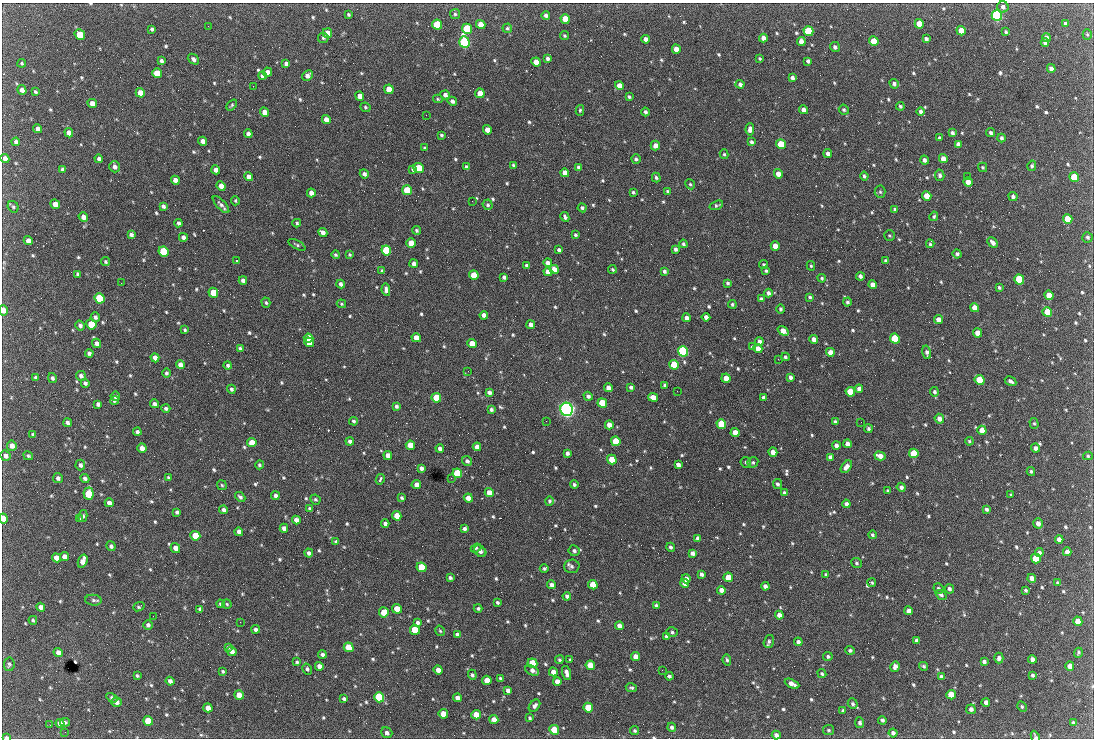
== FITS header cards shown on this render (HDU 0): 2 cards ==
NAXIS1  =                 1092 /fastest changing axis
NAXIS2  =                  736 /next to fastest changing axis

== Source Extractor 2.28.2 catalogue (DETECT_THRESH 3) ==
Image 1092 x 736 px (HDU 0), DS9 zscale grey, 1 PNG px = 1 image px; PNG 1096 x 740 px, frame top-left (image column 1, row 736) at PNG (2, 3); each listed source drawn as its Kron ellipse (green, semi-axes under 4 px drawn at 4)
Background 2270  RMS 44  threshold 131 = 3 sigma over >= 5 px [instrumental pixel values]
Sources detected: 794; of the 794, the 500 brightest by FLUX_AUTO listed and drawn (294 fainter detections omitted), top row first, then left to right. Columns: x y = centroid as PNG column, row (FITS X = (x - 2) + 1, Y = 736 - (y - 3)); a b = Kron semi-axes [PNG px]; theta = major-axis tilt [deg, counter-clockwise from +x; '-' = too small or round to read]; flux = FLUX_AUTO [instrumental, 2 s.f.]
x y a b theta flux
1003 7 6 5 - 9.7e+03
348 14 4 3 - 4.7e+03
455 14 5 5 - 5.6e+03
546 15 4 4 - 9.0e+03
997 15 5 5 - 6.5e+05
565 19 5 4 - 5.2e+04
1065 23 4 4 - 5.8e+03
481 24 5 4 - 3.4e+04
919 24 5 4 - 5.0e+04
437 25 5 5 - 1.4e+05
208 26 2 2 - 4.7e+03
507 28 5 4 - 4.7e+03
152 29 4 3 - 5.9e+03
467 29 5 5 - 2.4e+05
808 31 5 4 - 1.8e+05
961 31 5 4 - 5.1e+04
1006 32 3 3 - 4.7e+03
327 33 5 4 - 4.1e+04
80 34 6 5 - 7.2e+04
1087 34 5 4 - 4.4e+03
565 36 4 4 - 4.6e+03
1046 37 4 3 - 1.1e+04
323 38 5 5 - 5.3e+03
763 38 4 4 - 1.8e+04
646 39 4 4 - 1.4e+04
926 39 4 3 - 8.8e+03
801 41 5 4 - 2.3e+04
874 41 5 4 - 8.0e+04
464 42 6 5 - 5.0e+05
1045 43 4 4 - 8.5e+03
835 47 5 4 - 9.1e+03
676 49 4 4 - 2.8e+04
760 58 3 3 - 4.2e+03
193 59 6 4 -38 1.0e+04
548 59 4 3 - 8.1e+03
161 61 4 3 - 6.9e+03
808 61 4 4 - 8.8e+03
536 62 5 4 - 3.7e+04
22 63 4 4 - 4.6e+03
286 64 4 4 - 9.6e+03
1051 68 4 4 - 1.1e+04
268 72 4 4 - 1.7e+04
157 73 5 4 - 5.4e+04
308 75 6 5 - 1.3e+04
262 76 4 4 - 1.2e+04
792 78 4 3 - 8.3e+03
740 84 4 4 - 8.8e+03
894 84 5 4 - 8.0e+03
253 86 2 2 - 1.9e+04
619 86 4 4 - 2.6e+04
389 89 5 4 - 4.5e+04
22 90 5 4 - 1.4e+04
35 92 4 3 - 4.9e+03
140 93 5 4 - 3.5e+04
480 93 4 4 - 3.0e+04
445 95 4 4 - 1.0e+04
360 96 4 4 - 2.4e+04
629 97 4 3 - 5.7e+03
438 99 5 4 - 4.1e+03
452 101 5 4 - 1.0e+04
92 103 5 4 - 1.9e+04
232 105 6 4 51 4.7e+03
900 106 4 3 - 5.4e+03
365 107 5 4 - 4.5e+03
580 110 5 4 - 4.2e+03
803 110 4 4 - 1.4e+04
844 110 5 4 - 5.8e+03
920 111 4 4 - 7.6e+03
265 112 5 4 - 2.4e+04
646 112 4 3 - 6.9e+03
426 115 2 2 - 6.4e+03
326 119 4 4 - 2.0e+04
38 129 4 4 - 1.4e+04
750 129 6 4 86 1.4e+04
487 130 5 4 - 2.5e+04
69 133 5 4 - 1.5e+04
952 133 4 3 - 8.2e+03
991 133 5 4 - 6.3e+03
248 134 4 4 - 1.1e+04
441 135 3 3 - 5.3e+03
939 138 4 3 - 6.0e+03
1002 138 4 4 - 7.1e+03
203 141 5 4 - 1.9e+04
16 142 4 4 - 1.0e+04
751 142 4 3 - 6.6e+03
781 144 5 4 - 1.3e+05
958 144 4 4 - 1.2e+04
655 145 5 4 - 1.7e+04
425 148 4 3 - 4.7e+03
724 154 5 4 - 4.7e+03
828 154 4 4 - 1.2e+04
943 158 4 4 - 2.1e+04
5 159 5 4 - 1.8e+04
99 159 4 4 - 9.4e+03
636 159 5 4 - 7.3e+03
924 160 4 3 - 9.8e+03
513 165 4 3 - 4.7e+03
1032 166 5 4 - 6.6e+03
115 167 5 5 - 1.1e+04
467 167 4 3 - 9.3e+03
579 167 4 3 - 9.1e+03
983 167 4 4 - 4.2e+03
419 168 5 5 - 1.3e+05
62 169 4 3 - 6.7e+03
413 169 4 3 - 9.3e+03
216 170 4 4 - 1.6e+04
565 173 4 4 - 2.8e+04
364 174 5 4 - 1.1e+04
778 174 4 4 - 2.9e+04
940 175 6 4 -77 7.8e+03
249 176 4 4 - 1.5e+04
864 176 4 3 - 5.5e+03
967 176 2 2 - 4.4e+03
1074 177 5 4 - 8.9e+04
656 178 5 4 - 5.8e+03
175 180 4 4 - 1.5e+04
968 182 4 4 - 2.4e+04
690 184 5 4 - 4.6e+03
221 186 5 4 - 2.0e+04
407 190 5 4 - 1.3e+05
668 191 3 3 - 4.4e+03
633 192 3 3 - 4.7e+03
880 192 6 5 - 5.1e+03
311 193 4 4 - 2.1e+04
927 196 5 4 - 4.9e+04
1013 196 5 4 - 7.7e+03
235 201 4 4 - 4.3e+03
472 201 2 2 - 5.8e+03
55 204 5 4 - 2.9e+04
221 205 11 4 -47 1.0e+04
488 205 5 5 - 6.2e+03
716 205 7 4 19 5.4e+03
163 206 4 4 - 8.0e+03
13 207 6 5 - 5.1e+03
582 208 4 4 - 6.9e+03
895 209 4 4 - 5.1e+03
934 216 5 4 - 4.7e+03
83 217 5 4 - 1.7e+04
565 217 5 3 - 7.2e+03
1068 219 5 4 - 6.8e+04
178 223 4 3 - 7.6e+03
297 223 4 3 - 4.5e+03
417 230 4 4 - 5.7e+03
323 232 5 4 - 1.9e+04
131 235 4 3 - 8.4e+03
575 235 3 3 - 5.1e+03
889 236 5 5 - 4.2e+03
183 237 4 4 - 1.0e+04
1087 237 5 5 - 6.1e+03
28 241 5 4 - 1.5e+04
411 243 5 4 - 4.9e+04
993 243 6 4 -48 1.4e+04
683 244 4 4 - 6.0e+03
930 244 4 3 - 4.9e+03
297 245 9 3 -28 5.3e+03
775 246 5 4 - 3.6e+04
675 249 4 3 - 7.4e+03
386 250 5 5 - 2.2e+05
559 250 4 3 - 7.9e+03
164 251 5 5 - 1.8e+05
957 254 5 4 - 6.0e+03
336 255 4 3 - 4.7e+03
350 255 4 3 - 4.4e+03
236 261 3 2 - 1.1e+05
886 261 4 4 - 8.6e+03
106 262 4 3 - 4.9e+03
548 263 4 4 - 1.4e+04
414 264 4 4 - 1.1e+04
526 265 3 3 - 4.9e+03
764 265 4 4 - 5.4e+03
811 266 5 4 - 4.2e+03
554 269 5 4 - 2.4e+04
612 269 4 3 - 4.4e+03
382 271 4 3 - 6.8e+03
664 271 4 3 - 8.0e+03
766 271 4 4 - 5.5e+03
548 272 4 4 - 2.3e+04
78 274 4 3 - 6.8e+03
474 275 5 4 - 7.4e+04
860 276 4 3 - 9.7e+03
504 277 4 4 - 7.4e+03
822 278 4 4 - 4.8e+03
1019 279 5 5 - 2.2e+05
243 280 4 4 - 1.0e+04
121 283 2 2 - 8.7e+03
728 283 4 3 - 5.8e+03
341 284 4 3 - 8.0e+03
873 285 4 4 - 2.4e+04
999 287 3 3 - 5.0e+03
386 290 6 3 -81 1.1e+04
213 293 5 4 - 7.8e+04
768 293 4 3 - 9.5e+03
1049 295 5 4 - 3.8e+04
810 297 3 3 - 4.9e+03
100 298 5 5 - 2.7e+05
761 299 4 3 - 6.6e+03
847 302 4 4 - 6.0e+03
266 303 5 4 - 4.7e+03
341 304 5 4 - 4.2e+03
732 304 4 4 - 5.1e+03
975 308 4 4 - 2.9e+04
780 309 5 4 - 5.5e+03
3 310 5 4 - 2.2e+04
1047 312 5 4 - 8.2e+04
484 315 4 4 - 1.5e+04
95 317 5 4 - 7.8e+03
706 317 4 4 - 1.4e+04
687 318 4 4 - 1.4e+04
938 319 4 4 - 2.0e+04
91 324 5 5 - 9.7e+04
80 325 5 4 - 9.3e+03
531 325 4 4 - 1.7e+04
185 330 4 3 - 5.0e+03
783 331 6 4 -36 3.1e+04
978 333 4 4 - 3.2e+04
308 338 5 4 - 5.9e+04
416 338 5 4 - 3.4e+04
814 339 4 4 - 2.1e+04
895 339 5 4 - 2.5e+05
309 342 5 4 - 7.2e+04
759 342 4 4 - 1.2e+04
97 343 5 4 - 1.2e+04
472 343 5 4 - 4.0e+04
752 347 4 3 - 5.1e+03
240 348 4 3 - 5.9e+03
758 349 4 4 - 2.3e+04
683 351 5 5 - 5.6e+05
830 352 4 4 - 2.9e+04
927 352 7 4 -76 9.9e+03
89 353 4 4 - 8.8e+03
785 357 4 3 - 6.5e+03
155 358 4 4 - 1.5e+04
778 359 2 2 - 1.2e+04
180 365 4 4 - 1.8e+04
228 365 4 4 - 7.1e+03
674 365 5 4 - 1.5e+05
468 371 2 2 - 5.7e+03
166 373 4 4 - 6.5e+03
81 376 5 4 - 9.4e+03
790 377 4 3 - 9.9e+03
35 378 4 3 - 5.9e+03
52 378 5 4 - 7.4e+03
726 378 5 4 - 3.3e+04
980 380 5 4 - 8.6e+04
1010 381 6 4 -30 1.0e+04
85 383 4 4 - 7.7e+03
665 385 3 3 - 5.1e+03
631 387 4 3 - 6.7e+03
608 388 4 4 - 2.1e+04
231 389 4 4 - 6.3e+03
859 389 4 4 - 1.1e+04
677 391 2 2 - 5.8e+03
489 392 4 4 - 9.6e+03
850 392 5 4 - 8.3e+04
934 392 5 4 - 6.4e+03
115 396 5 4 - 1.1e+04
588 396 5 4 - 8.4e+03
653 397 5 4 - 2.9e+04
763 397 4 3 - 8.0e+03
436 398 5 4 - 1.1e+05
114 401 4 4 - 6.1e+03
602 403 5 4 - 9.5e+04
98 404 4 4 - 8.9e+03
154 404 4 4 - 1.0e+04
396 406 4 4 - 6.2e+03
166 408 4 4 - 7.0e+03
491 409 4 4 - 7.1e+03
567 409 6 6 - 1.3e+06
939 419 5 4 - 2.0e+04
354 421 4 4 - 5.3e+03
546 421 2 2 - 6.7e+03
835 422 4 3 - 7.9e+03
861 422 2 2 - 6.6e+03
68 423 4 3 - 8.6e+03
1034 423 5 4 - 4.2e+03
721 424 5 4 - 1.4e+05
609 425 4 4 - 2.6e+04
868 429 4 4 - 5.9e+03
982 430 5 4 - 3.8e+04
137 432 4 3 - 8.5e+03
735 433 4 4 - 3.1e+04
33 435 4 3 - 6.4e+03
350 441 4 4 - 8.9e+03
616 441 5 4 - 1.1e+05
969 441 4 4 - 4.3e+03
252 442 5 4 - 3.8e+04
848 444 4 4 - 1.5e+04
410 445 5 4 - 5.1e+04
836 445 4 4 - 1.1e+04
12 446 5 5 - 1.8e+04
477 447 4 4 - 1.8e+04
142 448 5 4 - 2.3e+04
440 448 4 4 - 1.1e+04
1036 448 4 4 - 1.3e+04
773 452 4 4 - 2.7e+04
567 453 4 3 - 9.1e+03
914 453 5 4 - 1.3e+05
388 455 4 4 - 1.6e+04
6 456 5 5 - 1.1e+04
28 456 5 4 - 5.2e+03
880 456 5 4 - 2.2e+04
1088 456 5 4 - 4.6e+03
830 457 4 4 - 1.1e+04
612 460 5 4 - 8.2e+04
467 461 5 5 - 9.4e+03
746 462 5 5 - 5.1e+03
753 462 6 5 - 5.4e+03
80 465 5 5 - 9.4e+03
259 465 4 4 - 5.3e+03
678 465 4 3 - 1.0e+04
846 467 7 4 53 1.6e+04
421 468 4 4 - 1.1e+04
1031 471 4 4 - 5.1e+03
457 473 5 4 - 1.6e+05
58 478 5 5 - 8.7e+03
85 478 4 4 - 8.8e+03
168 478 4 4 - 4.8e+03
451 478 2 2 - 5.5e+03
380 479 5 3 - 9.2e+03
777 484 5 4 - 7.4e+03
222 485 5 4 - 4.2e+03
416 485 5 4 - 1.5e+04
574 485 4 4 - 6.6e+03
901 487 4 4 - 8.8e+03
888 491 4 3 - 6.3e+03
489 493 4 4 - 2.7e+04
785 493 4 3 - 8.5e+03
89 494 6 5 - 1.5e+05
1011 495 4 3 - 4.2e+03
275 496 4 4 - 1.0e+04
240 497 6 4 -40 7.2e+03
402 498 4 3 - 4.7e+03
468 498 4 4 - 2.8e+04
315 499 5 4 - 5.1e+03
549 501 5 4 - 5.9e+03
109 503 4 4 - 1.3e+04
846 504 4 4 - 1.1e+04
310 509 4 4 - 7.0e+03
986 509 4 4 - 7.1e+03
224 510 4 4 - 1.1e+04
177 512 4 3 - 6.0e+03
83 516 6 4 76 5.9e+03
397 516 5 4 - 4.2e+04
3 519 5 4 - 3.3e+04
80 519 4 4 - 4.2e+03
296 520 4 4 - 1.8e+04
1038 523 5 4 - 1.6e+04
385 524 4 4 - 1.1e+04
284 528 4 4 - 1.4e+04
464 529 4 3 - 8.0e+03
239 532 4 4 - 1.6e+04
872 535 4 4 - 5.4e+03
195 536 5 4 - 7.6e+04
698 538 4 3 - 8.1e+03
1059 539 4 4 - 1.9e+04
336 541 4 3 - 5.5e+03
111 546 5 4 - 8.4e+03
671 547 4 4 - 7.2e+03
175 548 5 4 - 2.1e+04
476 548 5 3 - 4.7e+03
480 551 7 5 -39 1.1e+04
574 551 5 5 - 8.3e+03
1067 552 4 4 - 1.6e+04
309 553 4 4 - 9.1e+03
692 553 4 4 - 1.1e+04
1039 553 4 4 - 1.0e+04
64 557 4 4 - 2.1e+04
56 558 5 4 - 2.4e+04
1036 558 5 4 - 1.1e+05
83 561 7 4 71 2.6e+04
856 563 5 5 - 4.8e+03
572 566 8 7 - 9.2e+03
421 567 5 4 - 1.1e+05
544 568 4 3 - 5.0e+03
701 574 4 3 - 8.6e+03
826 575 4 3 - 5.0e+03
728 577 5 4 - 5.6e+04
450 578 4 3 - 6.2e+03
1032 578 4 4 - 2.1e+04
686 579 4 4 - 1.6e+04
685 583 4 4 - 2.0e+04
872 583 4 3 - 4.6e+03
1058 583 3 3 - 4.3e+03
551 585 4 4 - 1.2e+04
593 585 5 4 - 6.9e+04
765 586 4 4 - 1.0e+04
938 589 5 4 - 6.9e+03
949 589 4 4 - 8.0e+03
721 590 4 4 - 2.1e+04
1026 590 3 3 - 4.8e+03
941 595 6 4 -35 7.2e+03
567 596 4 4 - 8.0e+03
93 600 8 5 -6 7.5e+03
497 602 3 3 - 5.2e+03
220 604 4 4 - 5.0e+03
227 604 5 4 - 4.2e+03
656 605 4 3 - 5.7e+03
41 607 4 4 - 1.2e+04
139 607 6 4 21 4.9e+03
478 608 4 4 - 6.0e+03
200 609 4 4 - 7.5e+03
397 609 5 4 - 5.2e+04
909 611 4 4 - 1.7e+04
384 612 5 5 - 4.8e+04
779 615 4 4 - 1.8e+04
153 616 2 2 - 9.7e+03
33 620 4 3 - 4.3e+03
1078 621 5 4 - 4.2e+04
240 622 2 2 - 4.8e+03
418 622 4 4 - 8.4e+03
148 625 5 4 - 8.3e+03
619 626 4 4 - 1.6e+04
256 629 4 3 - 9.5e+03
415 630 5 4 - 8.6e+04
440 631 5 4 - 4.7e+03
672 632 6 5 - 6.2e+03
458 634 4 4 - 1.1e+04
667 636 4 4 - 9.9e+03
917 640 4 4 - 1.1e+04
769 641 6 5 - 7.3e+03
798 642 4 4 - 1.0e+04
228 647 4 4 - 4.7e+03
349 647 5 4 - 7.5e+04
850 650 5 4 - 6.6e+03
232 651 5 4 - 1.8e+04
58 652 5 4 - 1.4e+04
1078 653 5 4 - 5.0e+03
322 654 4 4 - 7.8e+03
636 656 4 4 - 2.1e+04
828 656 5 4 - 5.5e+03
999 658 5 4 - 1.0e+04
1032 659 4 4 - 1.3e+04
559 660 4 4 - 4.9e+03
570 660 3 3 - 4.7e+03
727 660 5 4 - 5.1e+03
297 662 4 3 - 4.9e+03
984 662 4 3 - 8.6e+03
532 663 5 4 - 9.6e+04
9 664 7 5 81 6.0e+03
590 665 5 4 - 5.3e+04
319 666 4 4 - 1.6e+04
924 666 5 4 - 5.0e+03
1070 666 4 4 - 2.5e+04
895 667 5 4 - 1.1e+04
307 669 6 4 -57 6.9e+03
438 670 4 4 - 2.6e+04
532 670 7 4 -24 1.2e+04
662 670 2 2 - 6.4e+03
223 671 4 4 - 5.0e+03
553 672 4 4 - 1.8e+04
567 673 7 4 -73 1.4e+04
822 674 5 4 - 4.9e+03
472 675 5 4 - 5.5e+03
1032 675 3 3 - 5.9e+03
137 676 3 3 - 4.5e+03
669 676 4 3 - 7.1e+03
941 677 4 4 - 1.1e+04
500 678 3 3 - 4.8e+03
487 680 5 4 - 3.8e+04
170 681 4 4 - 1.2e+04
557 681 4 4 - 1.8e+04
792 684 8 4 -25 1.9e+04
631 688 6 4 -11 5.7e+03
508 690 4 4 - 1.1e+04
239 695 5 4 - 3.5e+04
951 695 5 4 - 6.7e+04
379 697 5 5 - 2.7e+05
112 698 6 4 -33 7.0e+03
457 698 4 4 - 1.8e+04
344 699 4 3 - 6.4e+03
116 702 5 5 - 1.4e+04
986 702 4 4 - 1.4e+04
853 704 5 5 - 5.8e+03
534 706 7 5 49 1.0e+04
1022 707 5 4 - 5.2e+03
208 708 5 4 - 2.5e+04
588 708 5 4 - 7.7e+04
971 709 5 4 - 9.4e+03
843 710 3 3 - 5.1e+03
443 714 5 4 - 4.2e+04
476 715 5 4 - 3.9e+04
530 718 4 3 - 5.0e+03
494 720 4 4 - 2.5e+04
882 720 4 3 - 6.5e+03
148 721 5 4 - 8.1e+04
65 722 5 4 - 5.2e+03
60 723 4 4 - 2.1e+04
860 723 5 4 - 7.1e+03
1073 723 4 3 - 7.4e+03
50 725 2 2 - 5.0e+03
672 727 4 4 - 7.5e+03
554 730 5 4 - 1.1e+05
828 730 5 5 - 4.9e+03
635 731 5 4 - 5.3e+03
65 732 2 2 - 9.9e+03
387 733 6 5 - 1.1e+04
893 733 4 4 - 9.9e+03
776 735 4 4 - 1.2e+04
6 737 4 3 - 7.2e+03
1035 737 6 4 -63 7.9e+03
At the frame edge (FLAGS 8, measured only in part): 4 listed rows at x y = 3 310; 3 519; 6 737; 1035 737
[294 fainter detections neither listed nor drawn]